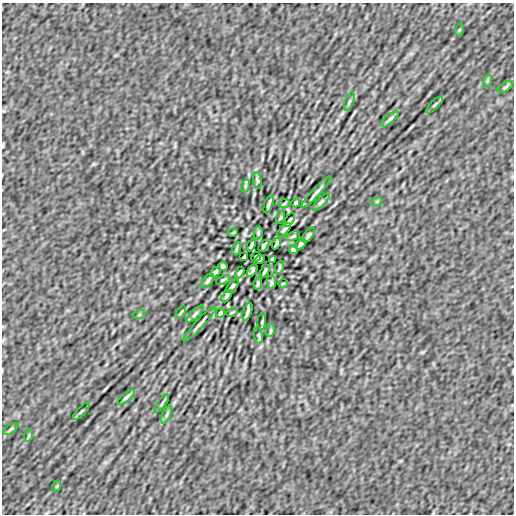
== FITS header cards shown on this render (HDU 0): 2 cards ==
NAXIS1  =                  512
NAXIS2  =                  512

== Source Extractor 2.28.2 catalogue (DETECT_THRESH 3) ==
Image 512 x 512 px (HDU 0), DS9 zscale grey, 1 PNG px = 1 image px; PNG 516 x 516 px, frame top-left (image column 1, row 512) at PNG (2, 3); each listed source drawn as its Kron ellipse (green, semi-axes under 4 px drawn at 4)
Background 2.08e-07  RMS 1.4e-05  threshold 4.22e-05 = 3 sigma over >= 5 px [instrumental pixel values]
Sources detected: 61; all 61 listed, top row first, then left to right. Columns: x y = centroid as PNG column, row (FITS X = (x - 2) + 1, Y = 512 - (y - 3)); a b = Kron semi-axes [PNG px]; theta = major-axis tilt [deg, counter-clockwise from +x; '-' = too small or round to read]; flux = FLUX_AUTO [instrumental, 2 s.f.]
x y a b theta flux
459 30 6 3 71 9.4e-04
487 81 6 4 72 1.1e-03
505 87 9 3 34 1.6e-03
349 101 9 3 69 1.5e-03
435 105 11 3 45 1.6e-03
390 119 10 3 40 2.1e-03
257 181 8 4 -82 1.4e-03
245 186 7 4 72 1.4e-03
316 192 21 3 47 2.8e-03
377 201 6 4 19 1.0e-03
321 202 11 4 45 2.0e-03
296 203 4 3 - 1.5e-03
269 204 9 2 71 2.2e-03
284 204 6 3 20 8.8e-04
281 218 7 3 71 9.0e-04
290 220 8 3 60 1.6e-03
284 230 9 4 45 1.8e-03
233 233 5 3 - 7.5e-04
258 233 6 4 81 1.5e-03
309 235 9 4 53 1.8e-03
293 236 7 3 22 1.1e-03
276 243 6 3 62 1.7e-03
301 244 6 3 46 2.2e-03
251 245 7 2 64 2.0e-03
264 245 7 4 55 1.7e-03
236 249 7 4 71 1.3e-03
293 250 5 3 - 1.7e-03
244 257 4 3 - 1.1e-03
256 257 5 3 - 1.7e-03
260 259 5 4 - 1.3e-03
272 259 4 3 - 1.1e-03
223 266 5 3 - 1.7e-03
280 267 7 4 71 1.3e-03
252 271 7 4 55 1.7e-03
265 271 7 2 64 2.0e-03
215 272 6 3 46 2.2e-03
240 273 6 3 62 1.7e-03
223 280 7 3 22 1.1e-03
207 281 8 4 53 1.8e-03
271 282 7 4 -89 1.7e-03
258 283 6 4 81 1.5e-03
283 283 5 3 - 7.5e-04
232 286 8 4 45 1.7e-03
226 296 7 3 60 1.6e-03
181 312 7 3 54 1.2e-03
232 312 6 3 20 8.8e-04
247 312 9 2 71 2.2e-03
220 313 4 3 - 1.5e-03
195 314 11 4 45 2.0e-03
139 315 6 4 19 1.0e-03
262 322 8 3 85 1.2e-03
200 324 23 3 47 2.9e-03
271 330 7 4 72 1.4e-03
259 335 8 4 -82 1.4e-03
126 397 10 3 40 2.1e-03
162 404 11 2 55 1.3e-03
81 411 11 3 45 1.5e-03
167 415 9 3 69 1.5e-03
11 429 9 3 34 1.6e-03
29 435 6 4 72 1.1e-03
57 486 6 3 71 9.6e-04